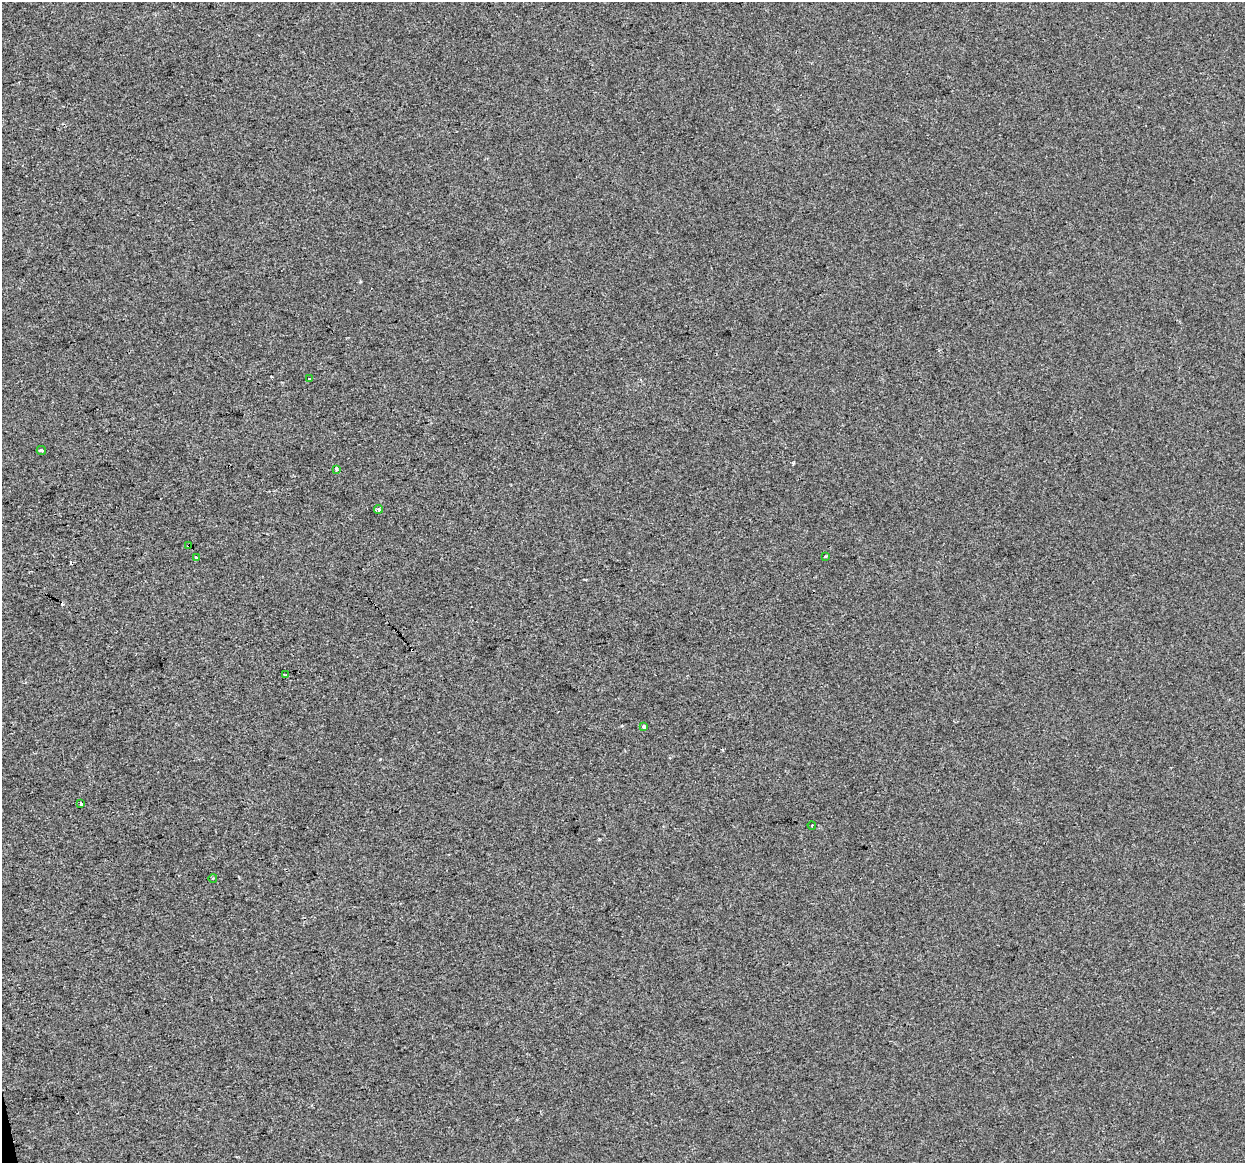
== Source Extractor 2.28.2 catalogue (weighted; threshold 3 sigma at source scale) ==
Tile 7 of 4 x 4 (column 3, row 2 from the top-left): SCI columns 2487-3729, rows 2401-3561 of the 4972 x 4754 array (HDU 1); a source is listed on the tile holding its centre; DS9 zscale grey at full resolution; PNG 1247 x 1165 px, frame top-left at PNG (2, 2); each listed source drawn as its Kron ellipse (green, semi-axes under 4 px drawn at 4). Shown black and unused: <1% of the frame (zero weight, under 2 of 3 exposures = <1% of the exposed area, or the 3 px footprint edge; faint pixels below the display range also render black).
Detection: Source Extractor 2.28.2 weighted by HDU 2 'WHT'; one run over the whole footprint, this tile lists its part. Background 1.36e-04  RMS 0.0057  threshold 0.0254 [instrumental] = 3 sigma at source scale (4.5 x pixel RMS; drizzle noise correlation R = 1.50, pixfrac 1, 0.0396/0.0396 arcsec/px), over >= 5 px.
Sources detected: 16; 4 cosmic-ray / hot-pixel residue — neither listed nor drawn; the other 12 listed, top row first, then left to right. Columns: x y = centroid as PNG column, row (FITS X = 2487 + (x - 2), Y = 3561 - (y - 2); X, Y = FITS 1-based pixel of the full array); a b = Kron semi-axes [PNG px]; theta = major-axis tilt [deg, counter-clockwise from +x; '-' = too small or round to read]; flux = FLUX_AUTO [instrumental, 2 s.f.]
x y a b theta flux
309 378 3 3 - 1.2
41 450 4 3 - 2.4
336 469 3 3 - 9.3
379 509 4 4 - 1.4
189 546 4 3 - 0.73
825 556 3 2 - 0.73
196 558 3 3 - 2
285 675 4 3 - 2
644 726 4 3 - 3
81 804 3 3 - 3
812 825 4 3 - 0.48
213 878 4 3 - 0.48
Overlapping masked pixels (flux is a lower limit): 1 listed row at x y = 189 546